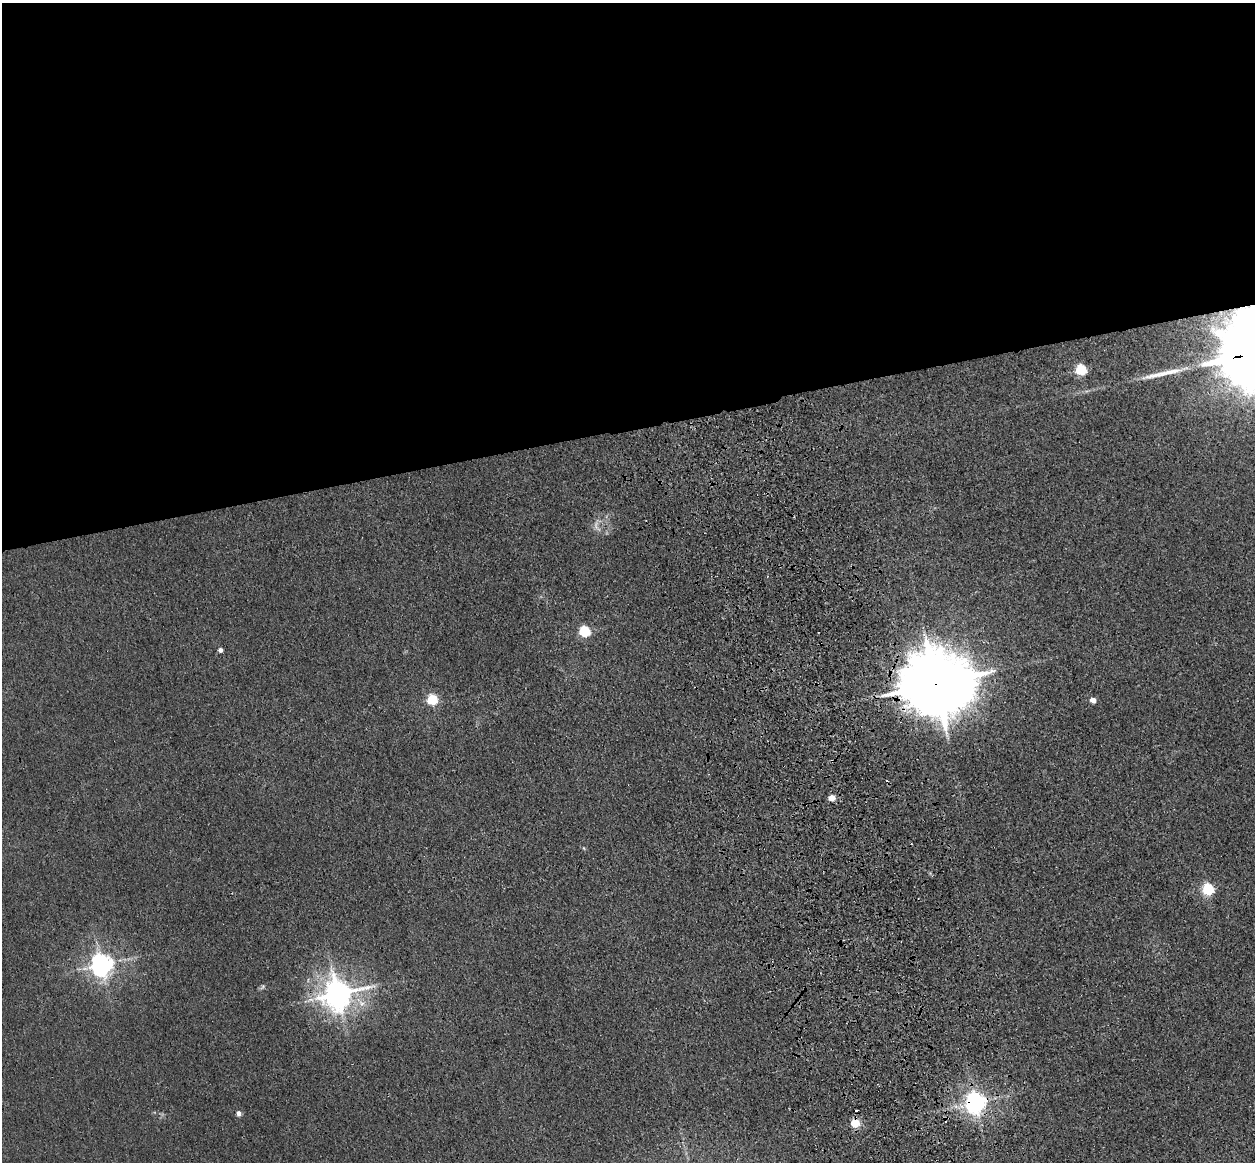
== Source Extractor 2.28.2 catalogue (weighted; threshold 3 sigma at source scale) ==
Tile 2 of 4 x 4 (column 2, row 1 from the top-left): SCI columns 1368-2620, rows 3765-4924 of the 5241 x 5093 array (HDU 1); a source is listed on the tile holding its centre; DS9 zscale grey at full resolution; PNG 1257 x 1164 px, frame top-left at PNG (2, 3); no overlay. Shown black and unused: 37% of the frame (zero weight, under 3 of 4 exposures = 6% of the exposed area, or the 3 px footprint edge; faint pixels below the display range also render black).
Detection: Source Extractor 2.28.2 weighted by HDU 2 'WHT'; one run over the whole footprint, this tile lists its part. Background 0.0213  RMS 0.0051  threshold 0.0228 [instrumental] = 3 sigma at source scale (4.5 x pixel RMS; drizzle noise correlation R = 1.50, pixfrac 1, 0.05/0.05 arcsec/px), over >= 5 px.
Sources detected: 21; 3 cosmic-ray / hot-pixel residue — not listed; the other 18 listed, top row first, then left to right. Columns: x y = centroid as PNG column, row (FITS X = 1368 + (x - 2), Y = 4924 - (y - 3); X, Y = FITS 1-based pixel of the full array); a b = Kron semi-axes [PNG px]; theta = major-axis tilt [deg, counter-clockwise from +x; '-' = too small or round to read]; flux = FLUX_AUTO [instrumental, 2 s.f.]
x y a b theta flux
1081 370 5 5 - 57
1157 375 47 7 13 10
596 526 19 7 -69 3.5
584 631 5 5 - 56
220 650 4 4 - 2.2
936 684 21 18 3 5700
432 700 5 5 - 48
1093 700 5 4 - 5
832 798 5 4 - 10
584 848 5 3 - 0.51
1208 889 6 5 - 75
101 965 7 7 - 420
263 987 8 6 63 1.1
338 994 10 9 - 870
361 1003 19 8 -50 5.4
976 1102 7 7 - 400
239 1113 5 4 - 3.1
855 1123 5 5 - 26
Overlapping masked pixels (flux is a lower limit): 3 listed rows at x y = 936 684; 976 1102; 855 1123